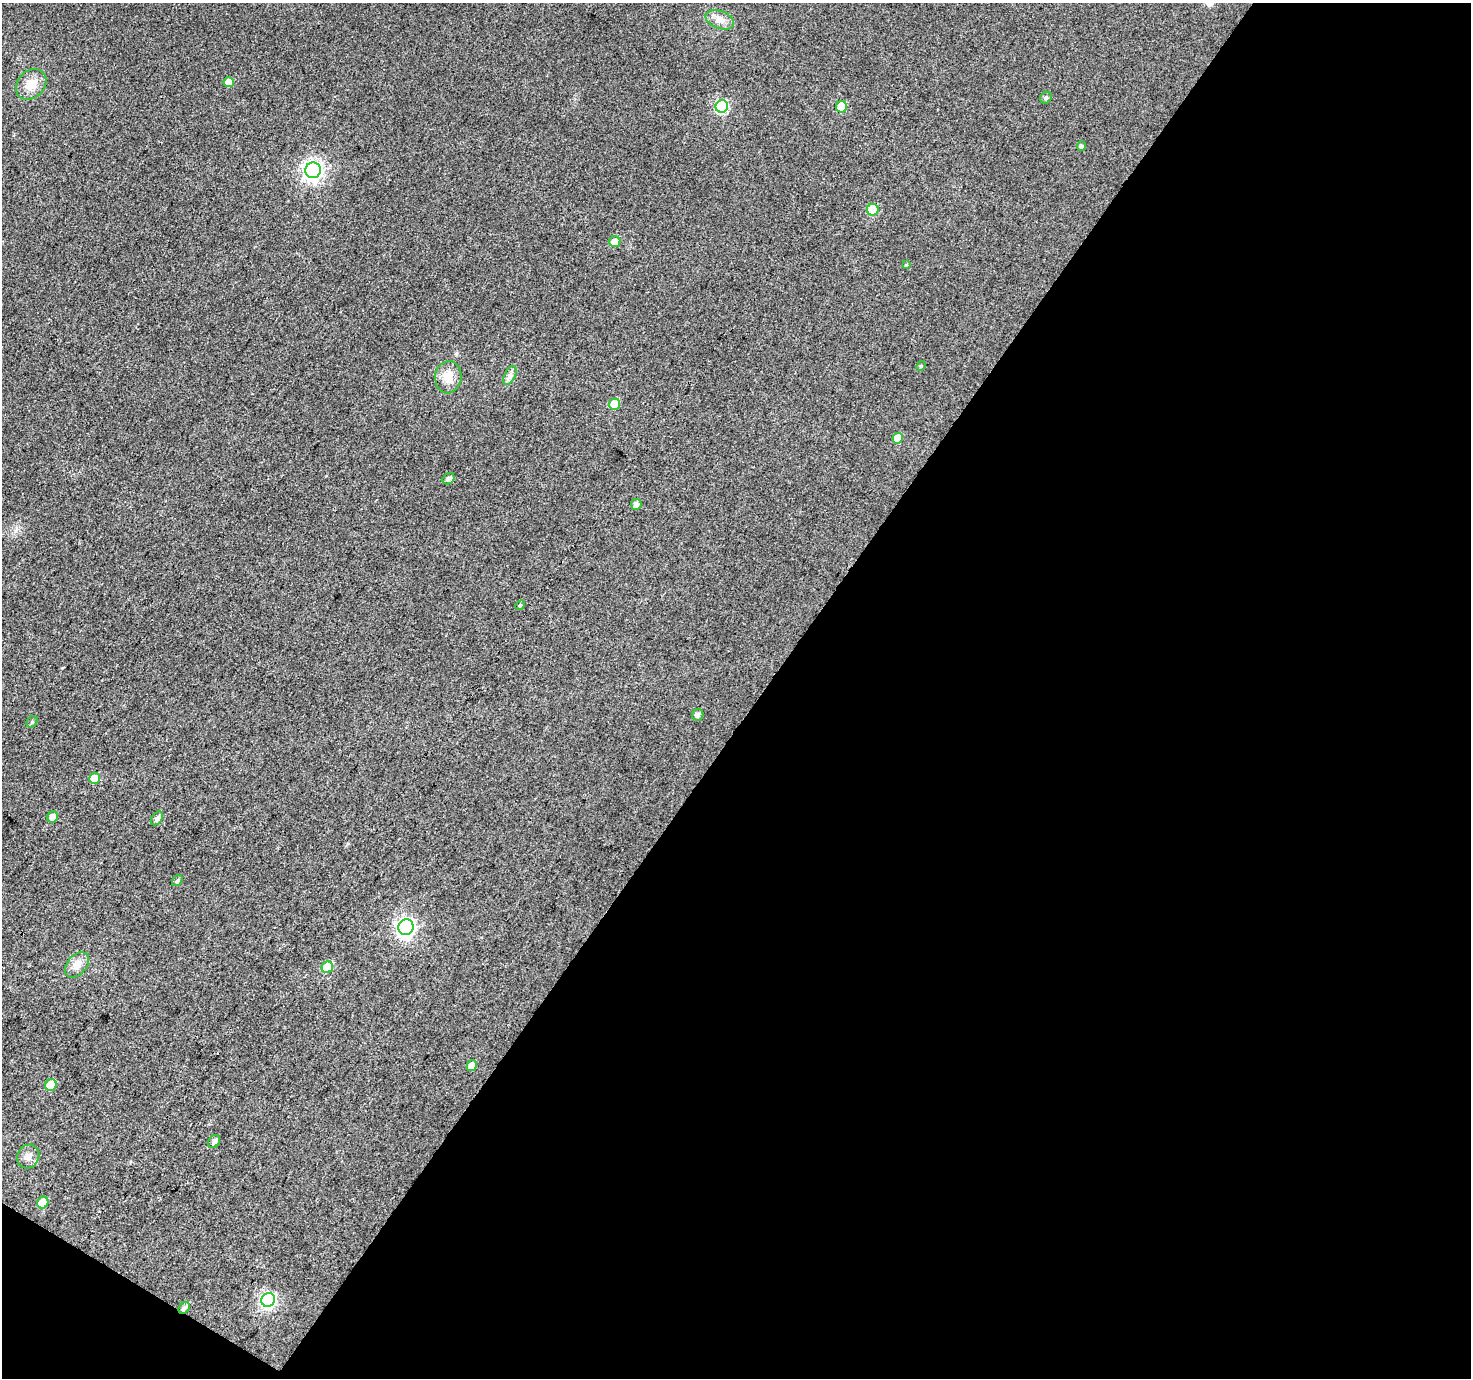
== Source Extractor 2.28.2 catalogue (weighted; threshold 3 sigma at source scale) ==
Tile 4 of 2 x 2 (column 2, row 2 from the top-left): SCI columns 1471-2939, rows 118-1493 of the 2940 x 2970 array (HDU 1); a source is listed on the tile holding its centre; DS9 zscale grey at full resolution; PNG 1473 x 1380 px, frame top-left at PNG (2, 3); each listed source drawn as its Kron ellipse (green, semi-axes under 4 px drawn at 4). Shown black and unused: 49% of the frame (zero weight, under 3 of 4 exposures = <1% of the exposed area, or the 3 px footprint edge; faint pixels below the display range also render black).
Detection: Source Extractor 2.28.2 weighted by HDU 2 'WHT'; one run over the whole footprint, this tile lists its part. Background 0.0405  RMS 0.011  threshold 0.0493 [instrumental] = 3 sigma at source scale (4.5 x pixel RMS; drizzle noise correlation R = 1.50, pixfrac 1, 0.0396/0.0396 arcsec/px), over >= 5 px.
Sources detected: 36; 1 cosmic-ray / hot-pixel residue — neither listed nor drawn; the other 35 listed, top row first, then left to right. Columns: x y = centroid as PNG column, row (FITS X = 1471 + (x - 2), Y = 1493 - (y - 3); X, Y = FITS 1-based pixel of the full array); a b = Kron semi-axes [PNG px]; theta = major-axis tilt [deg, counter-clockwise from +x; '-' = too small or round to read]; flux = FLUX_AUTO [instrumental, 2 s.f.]
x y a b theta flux
720 20 15 8 -21 8.7
229 82 5 5 - 12
31 84 17 13 46 16
1046 98 6 5 - 2.6
722 106 6 6 - 110
842 107 6 5 - 28
1081 146 5 4 - 2.7
313 170 8 7 - 500
873 210 6 5 - 43
615 242 5 5 - 13
906 265 4 4 - 0.89
921 366 5 4 - 1.2
510 375 10 5 63 4
448 377 16 13 83 16
615 404 5 5 - 23
898 438 5 5 - 21
449 479 6 5 - 3.7
636 504 5 5 - 5
520 605 5 4 - 1.4
698 715 6 5 - 3.9
32 722 6 5 - 1.8
94 778 6 5 - 20
53 817 6 5 - 9.4
157 818 8 5 55 4.2
177 880 6 4 51 2
406 927 8 7 - 380
77 965 15 9 49 10
327 967 6 5 - 39
472 1065 6 5 - 9.5
51 1085 6 5 - 33
214 1142 7 5 59 3.5
28 1156 12 11 - 7.4
43 1203 6 5 - 19
268 1300 7 6 - 210
184 1308 6 5 - 3.8
Overlapping masked pixels (flux is a lower limit): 1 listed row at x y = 184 1308
Unlisted compact peaks at least as high as the median listed source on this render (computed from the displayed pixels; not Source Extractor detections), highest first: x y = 456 354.